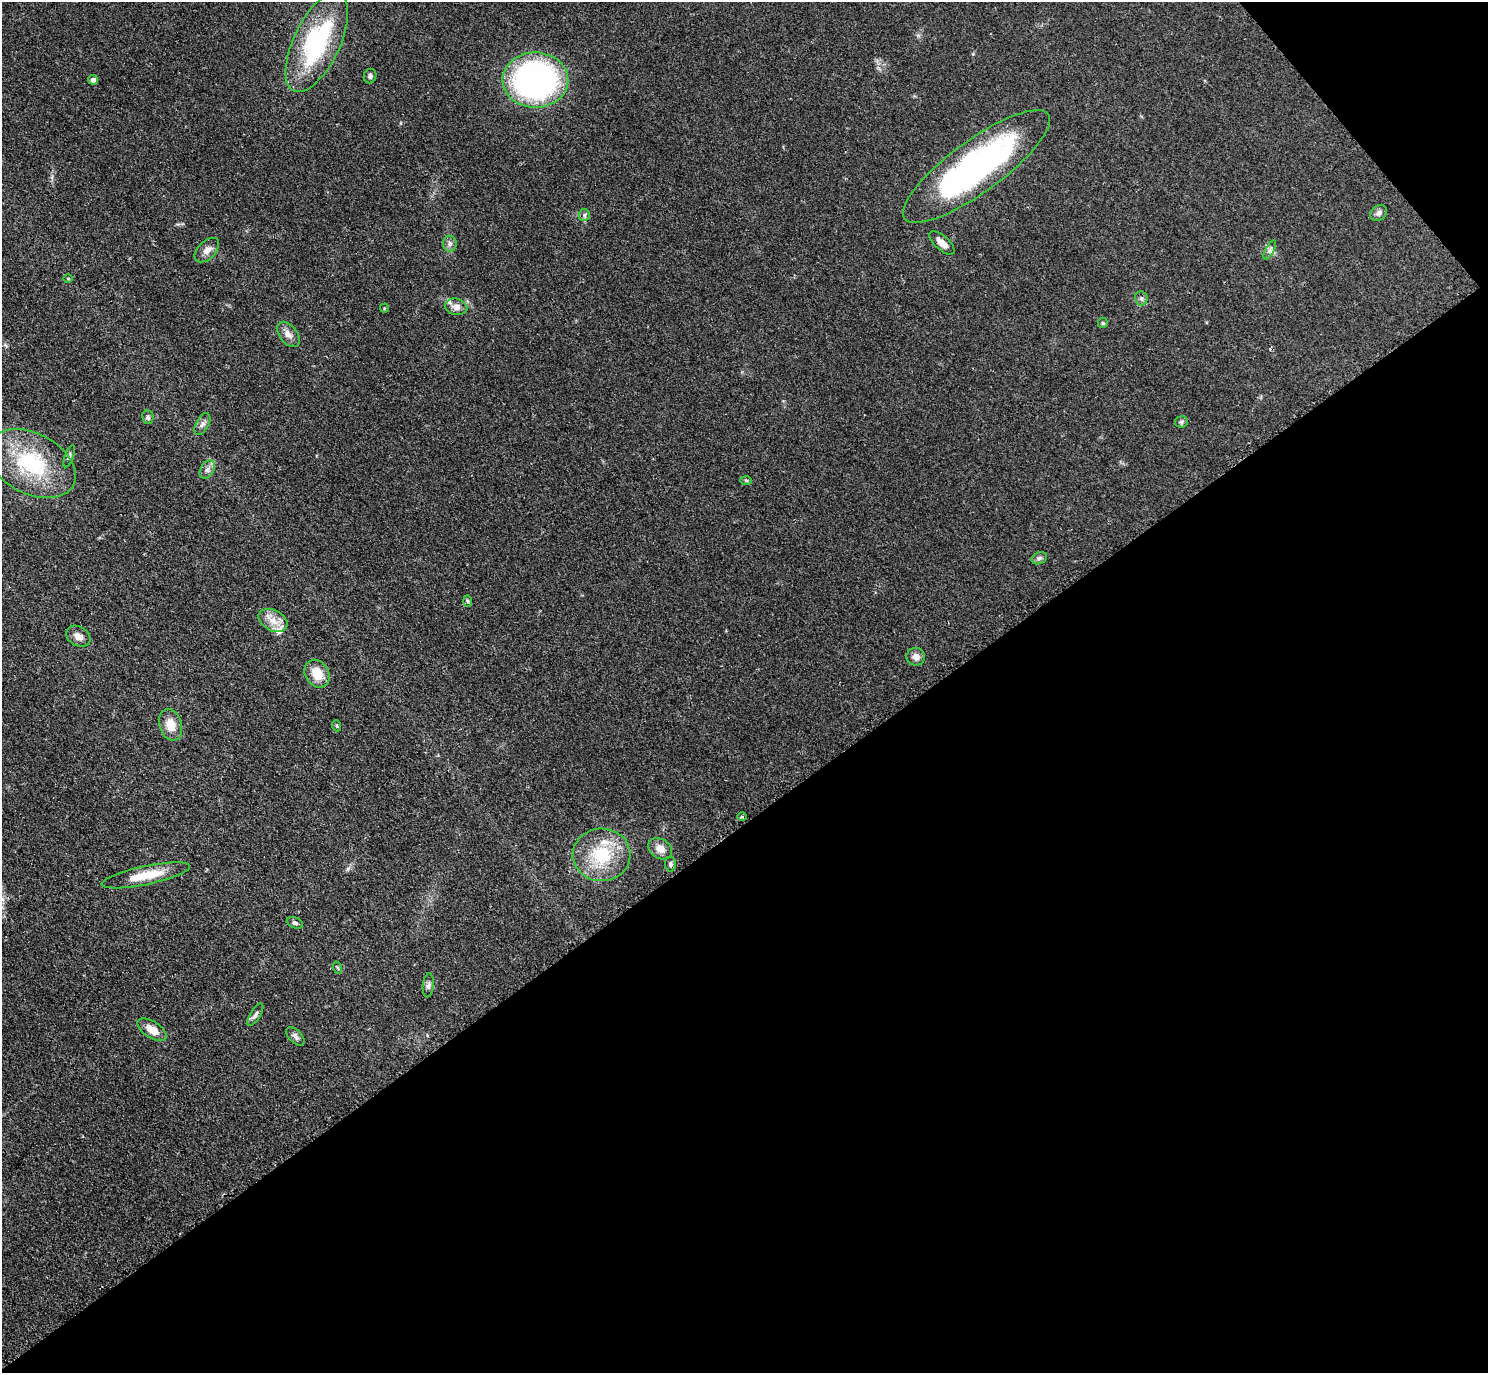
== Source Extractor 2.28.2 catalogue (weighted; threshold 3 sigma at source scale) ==
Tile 12 of 4 x 4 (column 4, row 3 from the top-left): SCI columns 4469-5954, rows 1541-2911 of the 5962 x 5959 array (HDU 1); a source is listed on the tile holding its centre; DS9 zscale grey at full resolution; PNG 1490 x 1375 px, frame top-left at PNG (2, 2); each listed source drawn as its Kron ellipse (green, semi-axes under 4 px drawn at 4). Shown black and unused: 42% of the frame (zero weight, under 2 of 3 exposures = <1% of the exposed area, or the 3 px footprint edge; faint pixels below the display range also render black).
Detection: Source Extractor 2.28.2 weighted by HDU 2 'WHT'; one run over the whole footprint, this tile lists its part. Background 0.0783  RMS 0.0078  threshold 0.0353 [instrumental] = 3 sigma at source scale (4.5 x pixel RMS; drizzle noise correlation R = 1.50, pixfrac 1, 0.05/0.05 arcsec/px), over >= 5 px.
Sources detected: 45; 2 inside a brighter listed object's ellipse — not listed separately; the other 43 listed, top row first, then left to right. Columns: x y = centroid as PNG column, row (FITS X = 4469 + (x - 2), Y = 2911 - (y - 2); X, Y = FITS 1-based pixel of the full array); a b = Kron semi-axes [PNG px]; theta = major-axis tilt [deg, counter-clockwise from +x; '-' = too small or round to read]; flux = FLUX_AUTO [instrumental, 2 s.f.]
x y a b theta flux
317 42 54 23 65 100
370 76 7 6 - 2
93 80 5 4 - 3.3
535 80 33 27 0 250
976 166 89 26 36 220
1379 213 9 7 40 3
584 215 6 5 - 1.8
942 243 15 7 -41 5.3
450 244 8 7 - 2.5
207 250 15 9 45 5.4
1270 250 10 4 61 2.1
68 279 5 3 - 0.63
1141 298 7 6 - 1.8
456 307 11 8 -12 4.7
384 308 4 4 - 0.75
1103 323 5 5 - 1
288 334 14 8 -51 5.5
148 417 7 5 -82 1.8
1181 422 6 5 - 1.4
202 424 12 6 61 3.2
69 456 12 4 70 2
32 463 47 30 -27 70
207 470 10 6 59 3.3
746 480 6 4 -2 0.96
1039 558 8 6 22 2.1
468 601 6 4 -88 1.2
273 620 15 10 -28 9.1
78 636 13 9 -31 5.2
916 657 9 9 - 5.3
317 674 15 11 -59 14
171 725 16 11 -72 12
337 726 5 3 - 0.91
742 817 5 3 - 0.95
660 849 13 9 -33 7.2
602 855 29 26 -1 43
670 864 7 5 -81 1.8
146 875 45 9 12 21
295 923 8 5 -23 1.6
338 968 6 4 -71 1.1
428 985 12 5 83 2.5
255 1015 13 5 59 2.6
152 1030 16 8 -33 9.5
295 1036 11 6 -46 2.8